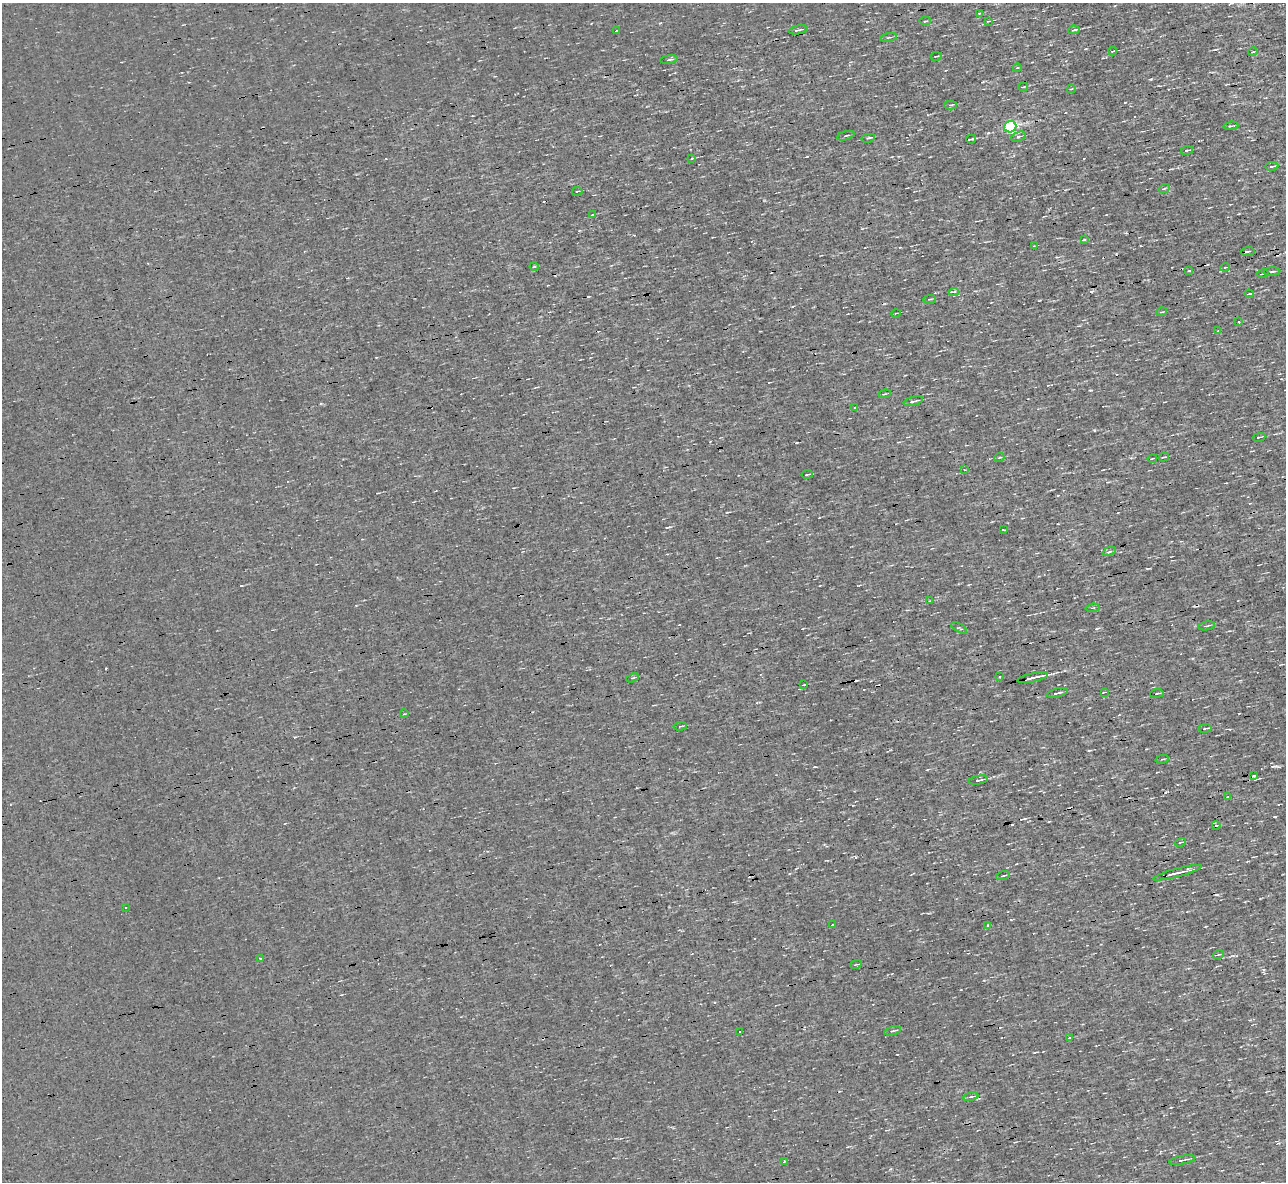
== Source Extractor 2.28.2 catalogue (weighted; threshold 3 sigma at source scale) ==
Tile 10 of 4 x 4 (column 2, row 3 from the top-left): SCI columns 1285-2568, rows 1326-2505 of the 5135 x 5132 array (HDU 1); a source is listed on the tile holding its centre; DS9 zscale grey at full resolution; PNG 1288 x 1184 px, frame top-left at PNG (2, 3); each listed source drawn as its Kron ellipse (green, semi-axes under 4 px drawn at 4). Shown black and unused: <1% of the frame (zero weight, under 3 of 4 exposures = <1% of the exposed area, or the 3 px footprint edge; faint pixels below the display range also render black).
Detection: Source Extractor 2.28.2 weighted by HDU 2 'WHT'; one run over the whole footprint, this tile lists its part. Background 0.00167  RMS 0.043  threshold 0.195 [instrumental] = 3 sigma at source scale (4.5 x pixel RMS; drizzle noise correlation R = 1.50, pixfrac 1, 0.05/0.05 arcsec/px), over >= 5 px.
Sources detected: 96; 7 cosmic-ray / hot-pixel residue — neither listed nor drawn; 2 inside a brighter listed object's ellipse — not listed separately; the other 87 listed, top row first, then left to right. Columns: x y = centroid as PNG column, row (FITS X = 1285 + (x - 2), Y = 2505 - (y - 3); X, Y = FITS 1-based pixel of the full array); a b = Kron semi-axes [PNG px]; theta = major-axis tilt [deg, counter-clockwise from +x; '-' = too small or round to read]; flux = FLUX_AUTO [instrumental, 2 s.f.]
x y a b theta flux
979 13 3 2 - 4
925 21 6 2 -3 4.2
988 21 4 3 - 4.4
798 30 9 2 10 11
1074 30 6 2 12 9.3
616 31 3 2 - 2.7
889 37 8 3 10 6.5
1113 51 4 2 - 7.6
1253 52 4 3 - 3.9
936 56 6 2 12 4.1
669 59 9 3 8 8.1
1017 68 4 3 - 3.7
1023 87 5 2 - 5.1
1071 89 4 3 - 3.8
950 105 6 4 0 6
1231 126 7 3 8 6.1
1010 127 6 5 - 750
846 136 9 3 16 6.2
1018 136 8 4 19 11
868 138 7 3 10 6.6
971 139 5 2 - 7.3
1187 150 6 3 10 6.5
692 158 3 3 - 5.8
1272 166 6 2 6 7.2
1164 189 5 3 - 4.8
577 191 5 2 - 3.4
593 214 4 2 - 3.6
1084 239 3 3 - 13
1035 245 4 2 - 3.8
1248 251 7 3 4 7
534 266 4 3 - 3.4
1225 267 4 4 - 4.7
1189 271 4 2 - 4.5
1272 272 8 3 2 8.1
1263 274 6 2 11 4.2
954 292 5 3 - 16
1249 294 4 2 - 5.6
930 299 6 3 1 5.7
1162 312 5 3 - 4.8
896 313 4 3 - 3.6
1239 322 3 2 - 4.9
1217 331 3 3 - 4.5
884 394 6 2 6 4.8
913 401 10 3 15 11
855 407 3 2 - 4.8
1259 437 6 2 12 4.1
1164 457 5 2 - 4.2
999 458 5 3 - 4.1
1152 458 5 2 - 3.3
965 470 4 3 - 3.7
807 474 6 3 9 5.1
1004 530 4 2 - 4.1
1109 551 6 3 28 7.1
930 601 3 2 - 3
1092 608 7 2 6 4.2
1207 626 8 2 11 5.2
959 628 9 3 -28 5.8
999 677 3 2 - 3.3
633 678 7 3 20 5.8
1032 678 16 3 12 35
804 685 3 2 - 3.5
1104 692 4 2 - 3.8
1057 693 11 3 13 12
1157 693 7 2 8 6
404 714 4 2 - 3.7
680 726 7 3 5 4.2
1205 728 7 2 9 6.4
1162 759 7 3 11 5
1254 776 4 3 - 45
978 780 9 3 11 9.5
1228 797 4 3 - 4.4
1216 825 4 2 - 4.3
1180 842 6 2 14 3.5
1177 873 25 3 15 24
1003 876 7 3 15 5.9
125 907 3 3 - 7.8
833 924 2 2 - 3.4
988 925 3 2 - 35
1218 955 5 3 - 4.2
260 958 3 3 - 11
856 964 6 3 20 4.7
740 1031 3 2 - 6.5
893 1031 8 3 15 7.1
1070 1037 4 2 - 3.9
971 1097 7 3 12 7.3
1182 1160 13 3 10 13
784 1161 3 2 - 6.9
Unlisted compact peaks at least as high as the median listed source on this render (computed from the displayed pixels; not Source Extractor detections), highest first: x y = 1151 79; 1094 430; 1275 817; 1274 766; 856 857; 1090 390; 1264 970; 1089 750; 797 443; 1147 569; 669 527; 660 23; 890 1169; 295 737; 807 156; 927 770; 1011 920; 1027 122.